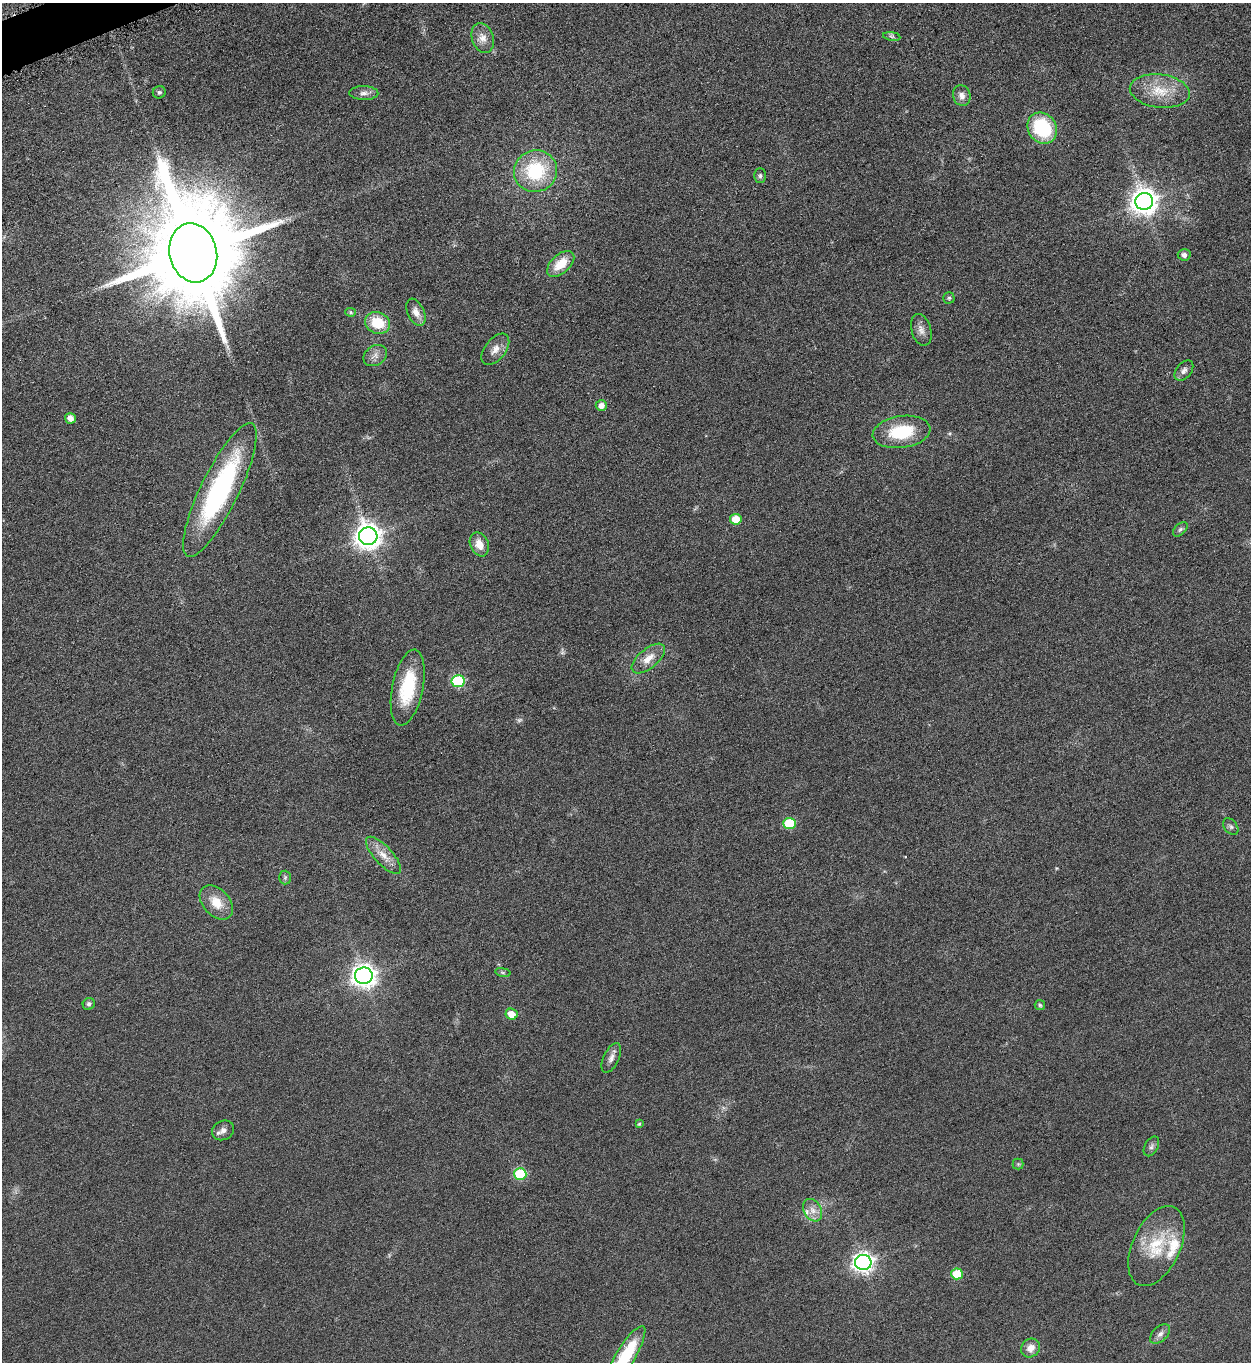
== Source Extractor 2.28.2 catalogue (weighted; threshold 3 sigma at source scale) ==
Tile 11 of 4 x 4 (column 3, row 3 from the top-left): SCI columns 2663-3911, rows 1380-2739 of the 5451 x 5466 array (HDU 1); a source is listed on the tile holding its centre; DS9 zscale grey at full resolution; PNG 1253 x 1364 px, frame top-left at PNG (2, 3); each listed source drawn as its Kron ellipse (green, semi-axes under 4 px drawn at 4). Shown black and unused: <1% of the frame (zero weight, under 3 of 6 exposures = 2% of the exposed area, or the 3 px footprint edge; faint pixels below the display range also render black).
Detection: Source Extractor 2.28.2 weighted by HDU 2 'WHT'; one run over the whole footprint, this tile lists its part. Background 0.0872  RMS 0.0097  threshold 0.0396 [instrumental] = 3 sigma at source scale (4.09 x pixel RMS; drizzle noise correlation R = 1.36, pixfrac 0.8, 0.05/0.05 arcsec/px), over >= 5 px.
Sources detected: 59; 1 too faint to see at this stretch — neither listed nor drawn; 3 inside a brighter listed object's ellipse — not listed separately; the other 55 listed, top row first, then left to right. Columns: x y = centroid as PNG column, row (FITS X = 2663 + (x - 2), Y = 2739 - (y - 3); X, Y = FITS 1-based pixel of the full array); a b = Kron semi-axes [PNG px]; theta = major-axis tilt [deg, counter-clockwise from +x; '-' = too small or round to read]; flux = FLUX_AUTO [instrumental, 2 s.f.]
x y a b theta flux
892 36 9 4 -9 1.8
483 38 15 11 -71 8.4
1160 91 30 16 -7 25
159 92 6 6 - 1.8
364 93 14 7 0 4.5
962 96 10 9 - 4.8
1042 128 16 14 -56 60
535 171 22 21 - 57
760 176 7 5 89 2.1
1144 201 9 8 - 960
193 253 30 23 -77 22000
1184 255 6 5 - 3.9
561 264 16 9 42 18
949 298 5 5 - 1.4
351 312 5 4 - 1.4
416 312 14 8 -66 6.9
378 323 13 10 -21 26
921 330 16 9 -74 6
495 349 18 10 52 8
375 356 12 9 33 5.6
1184 371 11 7 50 3.8
601 405 5 5 - 5.8
70 418 5 5 - 6
901 432 29 16 8 43
220 490 74 19 64 160
736 519 5 5 - 20
1180 529 9 5 45 2.1
368 536 9 9 - 900
479 544 12 9 -67 9
648 659 20 9 40 11
458 681 6 6 - 85
408 688 38 15 78 47
790 824 6 5 - 51
1231 827 9 6 -50 2.5
383 855 24 9 -47 11
285 878 7 6 - 1.8
216 903 20 13 -47 17
503 972 8 4 -9 1.4
364 976 9 8 - 680
89 1004 6 5 - 2.2
1040 1005 5 5 - 1.4
511 1014 6 5 - 12
611 1058 16 7 64 5
639 1124 4 4 - 1.1
223 1130 11 9 30 4.6
1151 1146 11 6 60 3
1018 1164 5 5 - 1.3
520 1174 6 6 - 68
813 1210 12 8 -59 6.8
1156 1246 43 24 65 41
863 1263 8 7 - 460
957 1274 6 5 - 30
1160 1334 12 7 44 3.9
1031 1348 10 9 - 7.8
625 1356 35 9 59 54
Isophote crosses this tile's border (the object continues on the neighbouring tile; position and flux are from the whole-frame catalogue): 1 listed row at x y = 625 1356